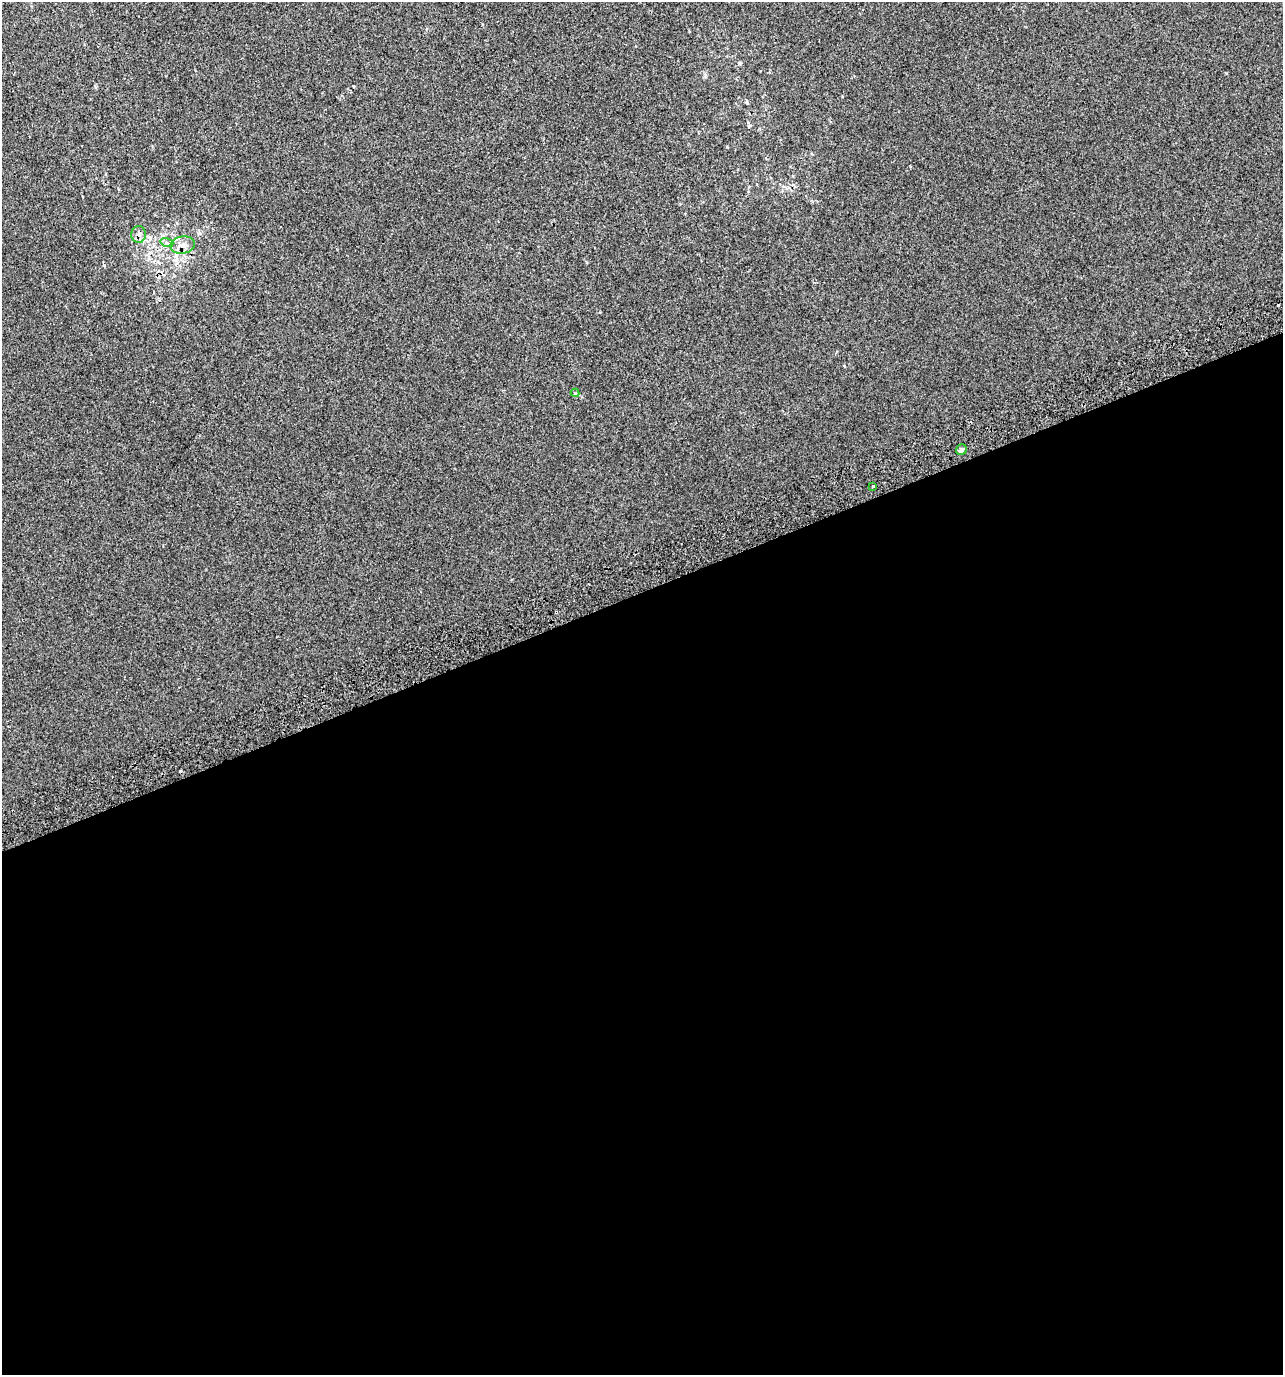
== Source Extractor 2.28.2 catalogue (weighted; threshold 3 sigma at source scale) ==
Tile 15 of 4 x 4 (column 3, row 4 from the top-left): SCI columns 2707-3987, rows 40-1412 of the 5358 x 5574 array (HDU 1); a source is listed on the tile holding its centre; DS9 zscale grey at full resolution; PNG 1285 x 1377 px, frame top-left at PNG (2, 2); each listed source drawn as its Kron ellipse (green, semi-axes under 4 px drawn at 4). Shown black and unused: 57% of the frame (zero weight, under 2 of 3 exposures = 2% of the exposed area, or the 3 px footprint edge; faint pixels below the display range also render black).
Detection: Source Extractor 2.28.2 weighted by HDU 2 'WHT'; one run over the whole footprint, this tile lists its part. Background 3.17e-04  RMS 0.0073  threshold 0.033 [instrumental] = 3 sigma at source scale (4.5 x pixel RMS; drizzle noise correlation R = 1.50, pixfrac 1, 0.0396/0.0396 arcsec/px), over >= 5 px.
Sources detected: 8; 2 cosmic-ray / hot-pixel residue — neither listed nor drawn; the other 6 listed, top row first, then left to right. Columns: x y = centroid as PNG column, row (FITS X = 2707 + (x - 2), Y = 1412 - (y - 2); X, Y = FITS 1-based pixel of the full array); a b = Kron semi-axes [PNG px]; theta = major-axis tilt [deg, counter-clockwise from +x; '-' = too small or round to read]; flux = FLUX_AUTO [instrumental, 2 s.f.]
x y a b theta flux
139 234 8 7 - 2.9
167 243 7 4 -17 1.6
183 245 12 8 9 5.4
575 393 4 4 - 0.64
961 450 6 5 - 1.6
873 487 3 2 - 0.84
Overlapping masked pixels (flux is a lower limit): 1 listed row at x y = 139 234